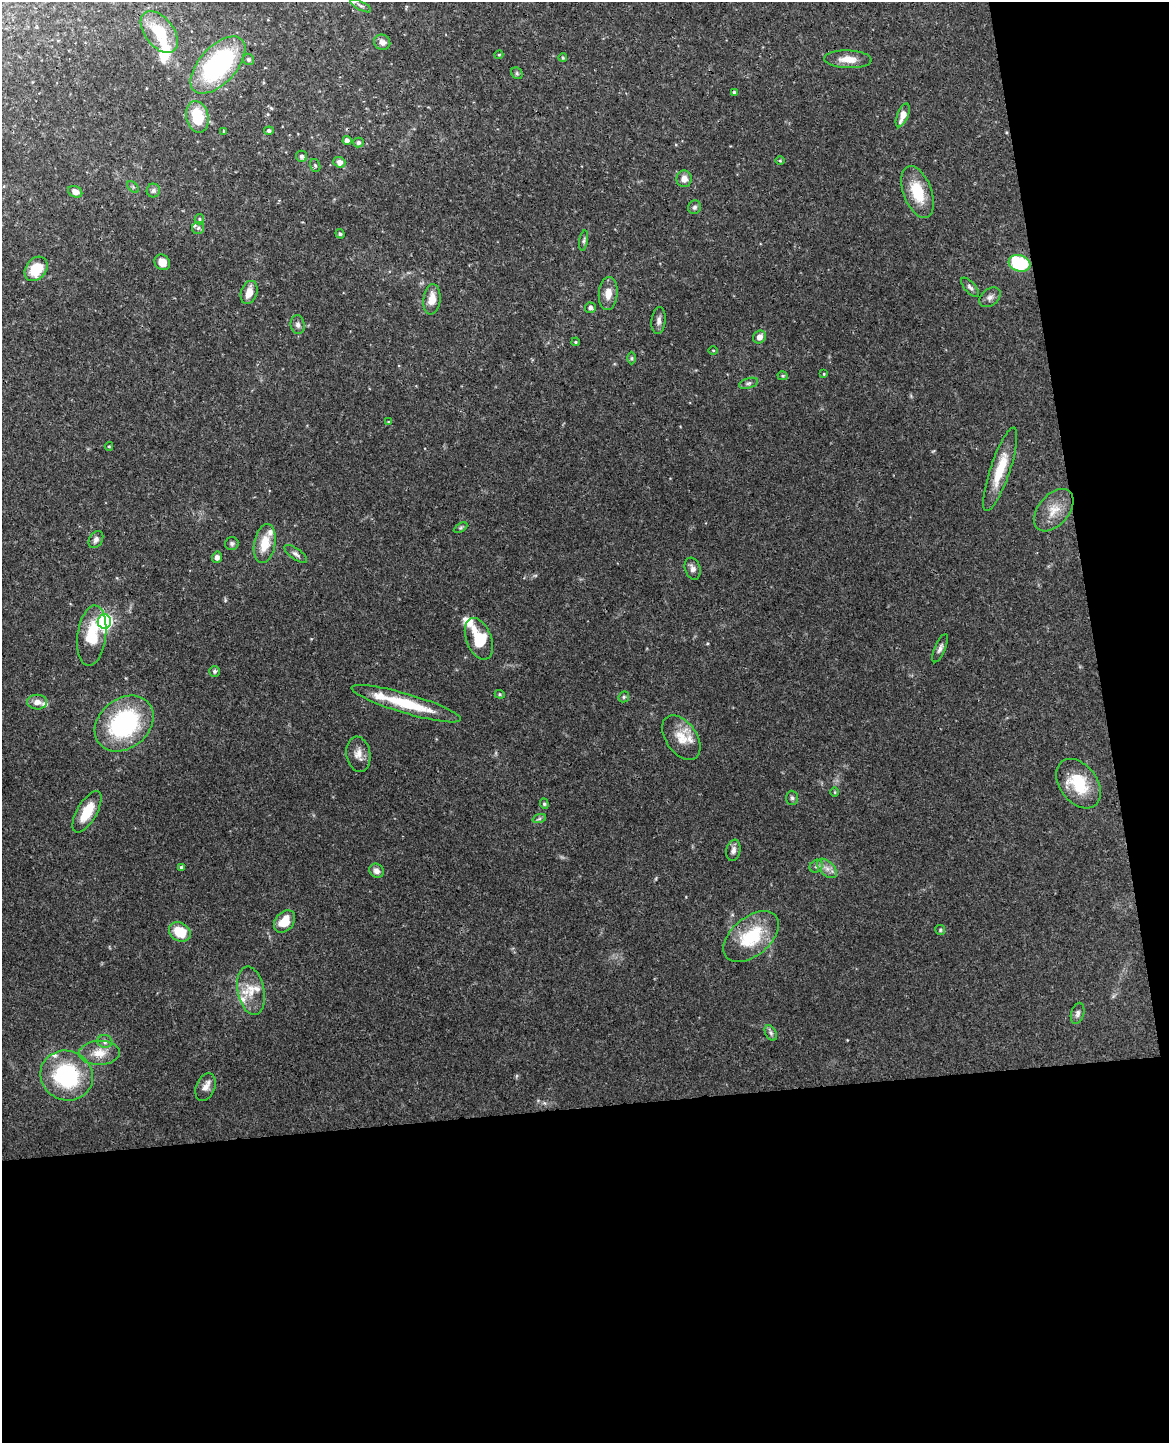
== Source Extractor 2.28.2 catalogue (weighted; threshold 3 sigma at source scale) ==
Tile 12 of 4 x 3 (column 4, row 3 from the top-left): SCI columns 3558-4724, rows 145-1585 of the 4783 x 4717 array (HDU 1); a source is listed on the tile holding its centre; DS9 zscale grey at full resolution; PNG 1171 x 1445 px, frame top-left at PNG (2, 2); each listed source drawn as its Kron ellipse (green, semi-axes under 4 px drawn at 4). Shown black and unused: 29% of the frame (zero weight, under 3 of 4 exposures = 6% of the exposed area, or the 3 px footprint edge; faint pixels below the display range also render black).
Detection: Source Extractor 2.28.2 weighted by HDU 2 'WHT'; one run over the whole footprint, this tile lists its part. Background 0.0784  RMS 0.0036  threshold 0.0162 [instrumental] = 3 sigma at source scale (4.5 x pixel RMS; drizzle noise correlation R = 1.50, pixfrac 1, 0.05/0.05 arcsec/px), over >= 5 px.
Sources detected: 104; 11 inside a brighter listed object's ellipse — not listed separately; the other 93 listed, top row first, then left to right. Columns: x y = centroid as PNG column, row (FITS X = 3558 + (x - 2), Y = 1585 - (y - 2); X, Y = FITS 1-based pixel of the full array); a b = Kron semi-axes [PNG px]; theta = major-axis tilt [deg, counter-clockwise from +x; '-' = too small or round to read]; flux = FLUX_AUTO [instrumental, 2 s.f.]
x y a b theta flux
361 6 11 4 -28 0.93
159 32 24 14 -52 13
382 42 8 7 - 2
499 55 4 4 - 0.42
563 58 4 3 - 0.51
248 59 6 5 - 0.79
848 59 24 9 -2 4.7
218 65 35 18 47 57
517 73 6 5 - 0.56
734 92 4 4 - 0.67
903 115 12 5 69 3.3
197 117 16 11 -78 13
224 131 3 3 - 0.39
269 131 4 4 - 0.92
347 141 4 4 - 2.1
358 143 5 5 - 1.1
302 156 5 5 - 1.1
780 161 5 3 - 0.34
339 162 6 5 - 2.2
315 165 7 5 -73 0.73
684 179 8 7 - 2.6
133 187 7 4 -45 0.6
153 190 7 6 - 1.1
75 192 7 5 -25 2.2
917 192 27 14 -70 12
695 207 7 6 - 0.88
199 219 5 4 - 0.49
198 228 6 6 - 0.87
340 234 5 4 - 0.57
584 240 10 4 81 0.76
162 262 8 7 - 3.6
1020 263 11 8 -17 22
36 269 13 10 52 9
970 287 12 5 -49 1.1
249 292 12 8 70 3.6
608 293 16 9 85 3.9
990 297 12 8 39 1.7
432 299 15 8 84 4.4
590 308 5 5 - 1.2
659 321 13 7 83 1.7
298 325 9 7 -82 1.4
759 337 7 6 - 2.4
576 342 4 3 - 0.47
713 350 4 3 - 0.32
632 358 6 4 90 0.56
824 374 3 3 - 0.33
782 376 5 4 - 0.53
748 383 10 5 17 0.96
388 422 4 4 - 0.38
109 446 4 4 - 0.42
1000 469 44 10 71 11
1054 510 25 15 50 6.5
460 528 7 4 31 0.58
96 539 9 6 57 1.4
265 543 20 10 79 7
232 544 7 6 - 0.8
296 554 13 5 -35 1.2
217 557 6 5 - 1.4
693 569 11 7 -72 1.7
104 621 7 6 - 93
92 636 30 14 83 13
479 639 22 12 -68 13
940 648 15 5 67 1.4
215 671 5 5 - 0.76
500 694 5 4 - 0.47
624 697 6 5 - 0.54
37 702 10 7 -1 2.5
406 704 57 9 -16 17
124 724 32 24 39 44
681 738 25 15 -55 7.4
358 754 18 12 -81 3.2
1078 784 27 18 -53 15
835 792 5 3 - 0.31
792 798 7 6 - 0.72
544 804 5 4 - 0.49
87 812 23 10 60 8.6
539 819 7 4 19 0.64
733 850 11 7 78 1.6
816 866 7 6 - 0.92
181 867 4 4 - 0.45
827 868 12 7 -43 2.2
376 871 7 6 - 1.6
284 921 12 9 50 5.8
940 930 5 5 - 0.5
180 932 11 9 -29 9.3
751 937 32 19 40 19
251 991 24 13 -79 6.3
1077 1013 11 6 75 1.2
771 1033 8 5 -60 0.98
105 1041 7 6 - 1.4
99 1053 20 12 2 5.6
67 1076 26 24 -27 35
205 1087 14 9 68 2.5